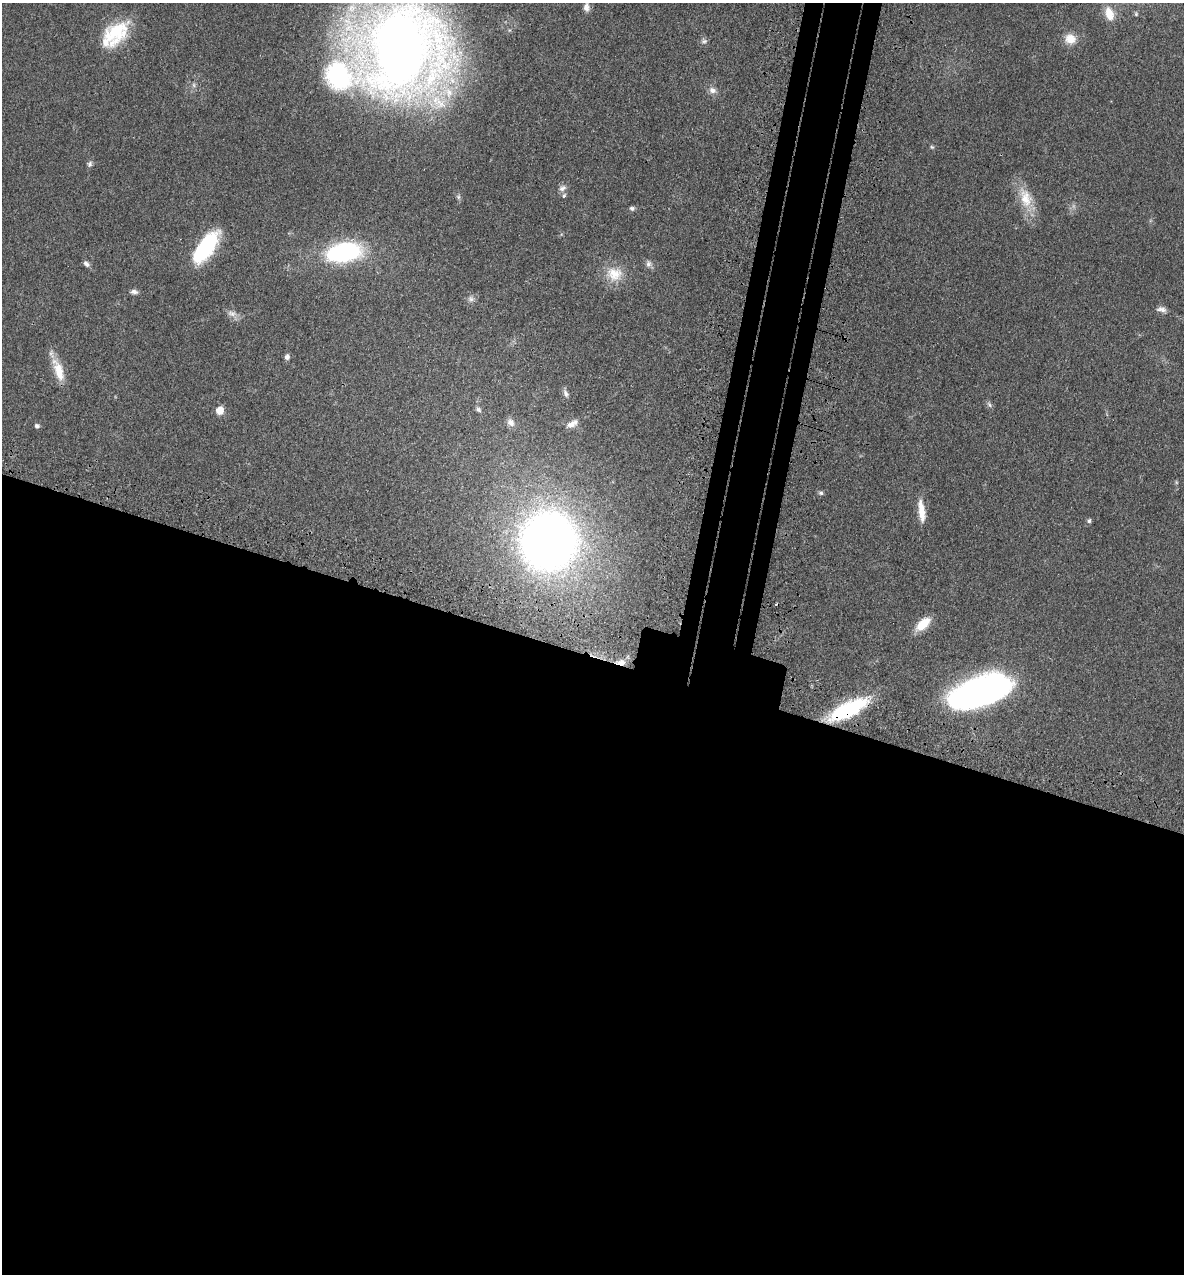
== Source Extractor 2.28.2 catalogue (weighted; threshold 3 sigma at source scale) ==
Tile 14 of 4 x 4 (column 2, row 4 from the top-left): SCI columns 1502-2683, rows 71-1342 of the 5248 x 5228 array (HDU 1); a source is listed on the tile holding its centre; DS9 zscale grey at full resolution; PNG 1186 x 1276 px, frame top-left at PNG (2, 3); no overlay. Shown black and unused: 52% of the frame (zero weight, under 3 of 4 exposures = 6% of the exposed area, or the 3 px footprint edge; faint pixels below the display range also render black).
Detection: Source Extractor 2.28.2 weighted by HDU 2 'WHT'; one run over the whole footprint, this tile lists its part. Background 0.0402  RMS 0.0049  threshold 0.0219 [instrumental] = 3 sigma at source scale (4.5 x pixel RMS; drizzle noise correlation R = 1.50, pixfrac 1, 0.05/0.05 arcsec/px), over >= 5 px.
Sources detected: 45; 2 too faint to see at this stretch — not listed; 3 inside a brighter listed object's ellipse — not listed separately; the other 40 listed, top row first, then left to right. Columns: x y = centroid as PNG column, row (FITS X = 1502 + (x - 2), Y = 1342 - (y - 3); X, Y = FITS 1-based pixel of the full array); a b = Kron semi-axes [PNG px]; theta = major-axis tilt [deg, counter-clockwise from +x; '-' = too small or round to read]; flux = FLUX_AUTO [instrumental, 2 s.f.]
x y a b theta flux
586 7 10 7 -88 2.6
1109 14 20 11 -73 7.8
115 32 35 24 46 25
1070 39 15 13 -6 6.7
704 41 8 7 - 1.5
402 48 78 73 -32 630
194 85 7 6 - 1.2
712 90 10 8 -25 2.7
932 147 6 5 - 0.77
90 164 8 6 74 1.3
562 188 11 8 30 2.3
458 197 7 5 -47 1
1025 198 32 16 -74 13
632 208 7 6 - 1.2
205 248 35 14 53 43
344 252 29 16 10 78
86 264 9 6 -44 1.7
649 264 9 8 - 2
614 274 24 20 -7 12
134 292 9 5 -4 1.9
471 299 9 9 - 2.1
1161 309 12 7 -7 2.3
232 313 14 8 -12 3
287 357 5 5 - 2.3
58 370 31 11 -71 11
566 393 11 5 -66 1.6
989 405 9 5 -53 1.2
478 409 9 5 -40 1.3
220 410 5 5 - 13
510 422 11 9 -54 3
572 424 17 8 28 3.6
37 426 6 6 - 1.1
821 493 6 5 - 0.98
921 511 28 8 -83 7.6
1089 521 5 5 - 1.2
549 541 44 42 86 410
923 624 17 8 42 12
621 662 13 7 0 3.7
980 691 53 23 21 230
848 709 41 13 27 49
Overlapping masked pixels (flux is a lower limit): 2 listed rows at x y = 621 662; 848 709
Isophote crosses this tile's border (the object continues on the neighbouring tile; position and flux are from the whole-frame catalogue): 2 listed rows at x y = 1109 14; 402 48